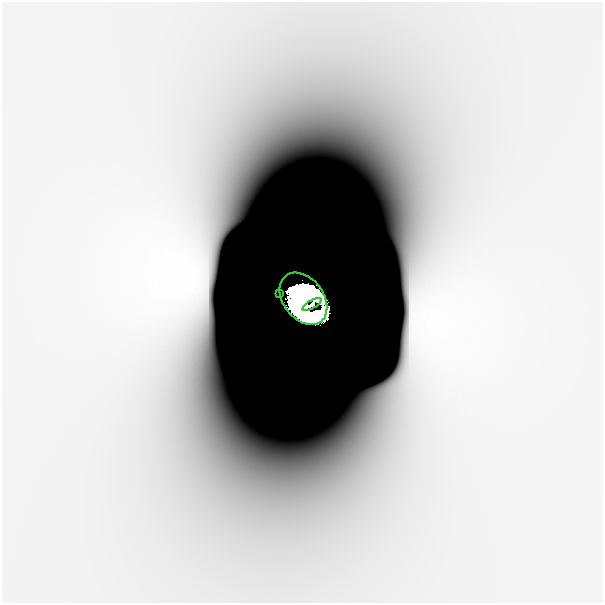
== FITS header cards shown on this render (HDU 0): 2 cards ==
NAXIS1  =                  601
NAXIS2  =                  601

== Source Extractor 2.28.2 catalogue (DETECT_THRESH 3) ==
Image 601 x 601 px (HDU 0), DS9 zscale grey, 1 PNG px = 1 image px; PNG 605 x 605 px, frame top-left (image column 1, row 601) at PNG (2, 2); each listed source drawn as its Kron ellipse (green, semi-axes under 4 px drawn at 4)
Background -2.51e-11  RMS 2.0e-11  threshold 6.14e-11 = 3 sigma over >= 5 px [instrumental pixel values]
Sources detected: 5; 2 with non-positive FLUX_AUTO (blend fragments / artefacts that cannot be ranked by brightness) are neither listed nor drawn; the other 3 listed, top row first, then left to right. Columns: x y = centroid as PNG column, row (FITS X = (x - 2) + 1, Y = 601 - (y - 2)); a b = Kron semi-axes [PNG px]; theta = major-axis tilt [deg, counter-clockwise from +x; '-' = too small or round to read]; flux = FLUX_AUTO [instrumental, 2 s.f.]
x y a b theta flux
280 294 2 2 - 0.0031
303 299 29 20 -52 54
312 304 10 3 30 3.9
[2 non-positive-flux detections neither listed nor drawn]